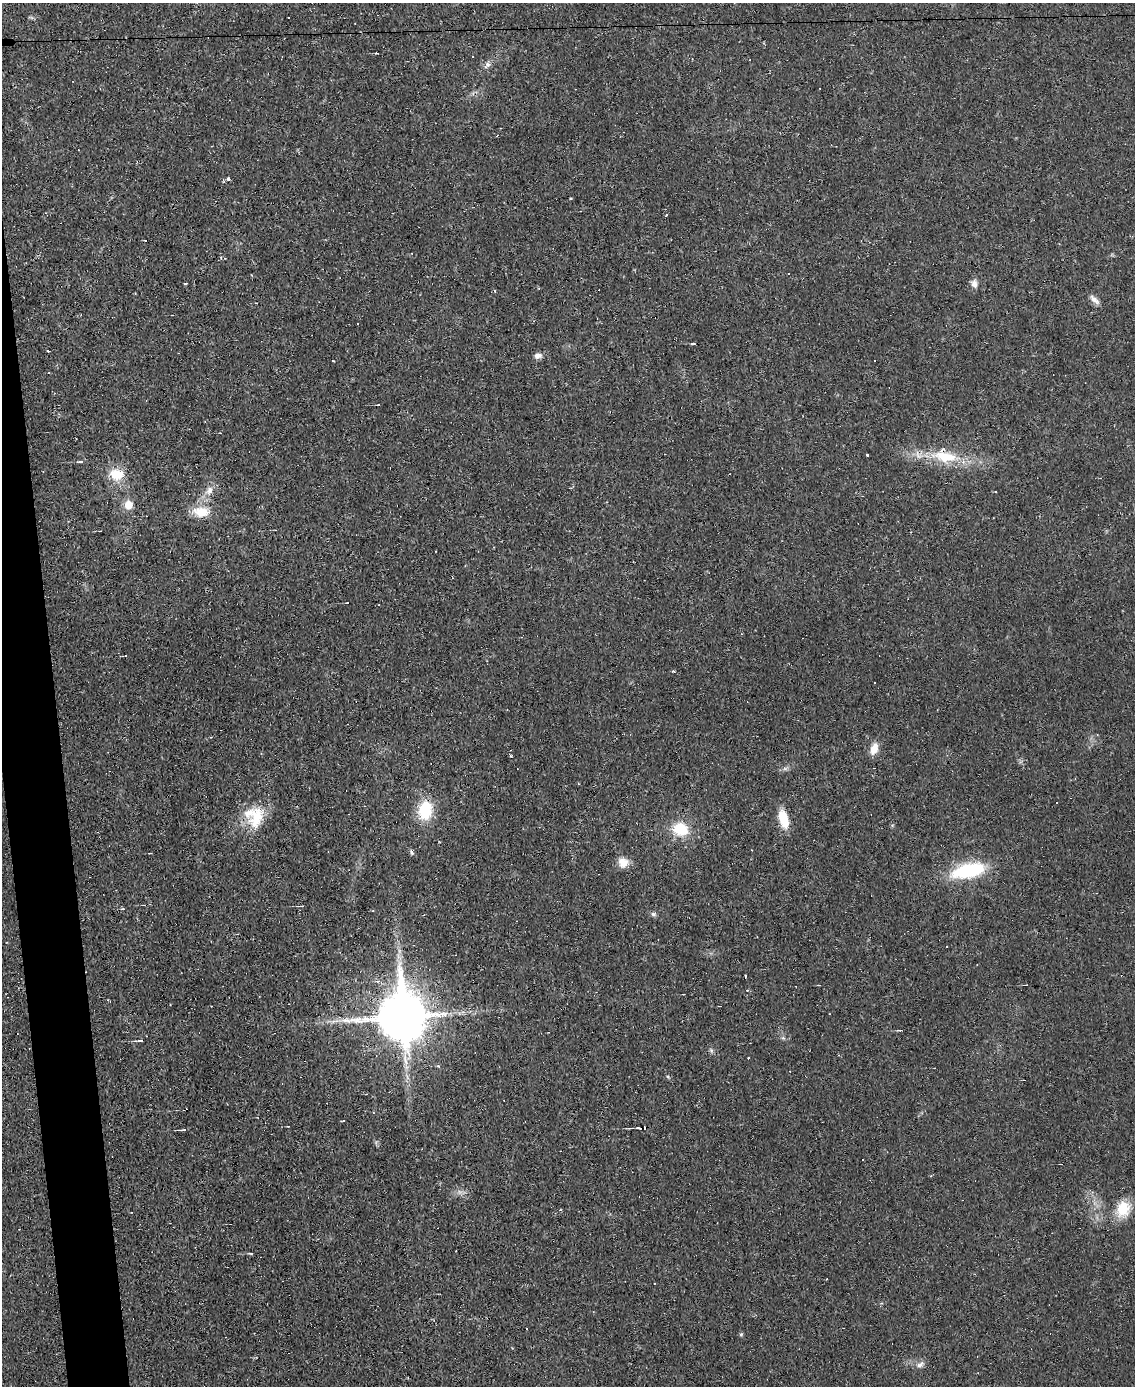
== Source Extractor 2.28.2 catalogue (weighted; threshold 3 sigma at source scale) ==
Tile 7 of 4 x 3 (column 3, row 2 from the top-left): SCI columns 2269-3401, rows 1513-2896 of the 4535 x 4512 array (HDU 1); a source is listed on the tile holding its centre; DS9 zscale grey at full resolution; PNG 1137 x 1388 px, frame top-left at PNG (2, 3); no overlay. Shown black and unused: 4% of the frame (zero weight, under 2 of 3 exposures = <1% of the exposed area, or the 3 px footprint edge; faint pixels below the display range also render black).
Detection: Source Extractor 2.28.2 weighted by HDU 2 'WHT'; one run over the whole footprint, this tile lists its part. Background 0.0242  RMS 0.0048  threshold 0.0214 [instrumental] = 3 sigma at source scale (4.5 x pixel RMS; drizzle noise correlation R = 1.50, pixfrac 1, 0.05/0.05 arcsec/px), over >= 5 px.
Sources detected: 74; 20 cosmic-ray / hot-pixel residue — not listed; the other 54 listed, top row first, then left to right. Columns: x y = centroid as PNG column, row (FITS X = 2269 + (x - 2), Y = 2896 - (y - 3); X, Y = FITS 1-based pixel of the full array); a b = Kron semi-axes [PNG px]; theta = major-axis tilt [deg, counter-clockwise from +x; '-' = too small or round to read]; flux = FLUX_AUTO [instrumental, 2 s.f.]
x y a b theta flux
376 53 3 2 - 0.46
487 65 11 7 49 2.1
501 128 2 2 - 0.33
228 179 5 4 - 1.3
571 198 4 3 - 0.43
666 215 3 2 - 0.9
185 283 4 2 - 0.55
974 284 10 7 -86 2.7
1094 300 17 6 -42 2.5
693 344 5 3 - 0.55
48 351 4 2 - 0.59
538 356 9 6 6 2.3
333 361 3 2 - 0.36
378 405 3 2 - 0.33
867 455 3 3 - 2
945 456 39 18 -12 21
81 461 7 3 1 0.75
117 474 17 13 -6 11
209 491 14 10 59 4.1
128 505 9 8 - 5.9
201 512 20 12 -3 9.7
741 634 4 2 - 0.33
874 682 3 3 - 1.1
874 749 15 9 69 4.9
785 769 7 4 -19 0.94
1056 802 3 3 - 0.66
425 810 19 14 81 19
255 816 29 25 -76 18
784 819 17 8 -75 12
680 829 15 13 -16 15
411 852 8 4 -71 0.87
623 862 14 13 - 4.8
968 871 35 14 13 35
301 906 6 3 -6 0.69
123 909 5 3 - 0.51
653 914 7 5 -17 1.1
947 947 3 2 - 0.71
747 990 4 3 - 0.37
402 1016 16 14 -83 2300
339 1017 5 5 - 0.96
900 1030 5 3 - 0.5
140 1040 7 3 3 0.85
711 1050 7 4 -73 0.86
748 1058 2 2 - 0.41
668 1076 5 5 - 0.68
344 1120 3 3 - 6.4
288 1126 3 2 - 0.33
183 1130 8 3 0 0.98
863 1159 3 3 - 1.2
1123 1209 22 18 67 11
560 1210 4 2 - 0.39
251 1253 5 3 - 0.6
741 1334 6 4 19 0.56
920 1365 12 7 27 2.1
Overlapping masked pixels (flux is a lower limit): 2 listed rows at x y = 945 456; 402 1016
Unlisted compact peaks at least as high as the median listed source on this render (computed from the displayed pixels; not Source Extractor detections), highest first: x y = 673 671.